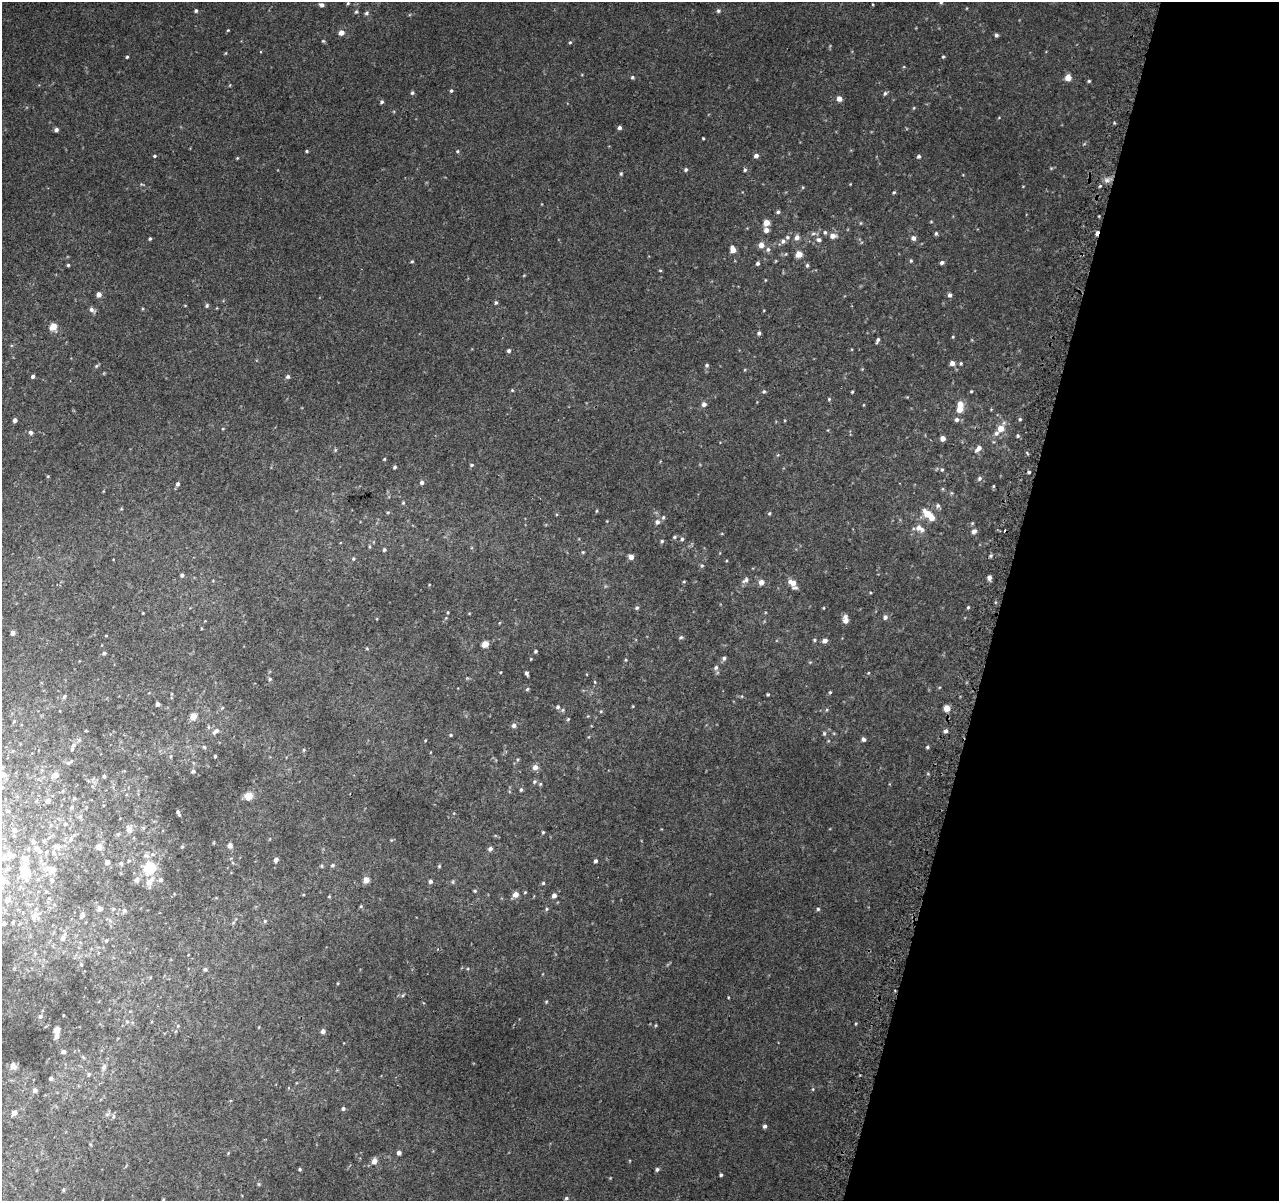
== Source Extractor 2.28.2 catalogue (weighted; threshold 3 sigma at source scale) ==
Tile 8 of 4 x 4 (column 4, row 2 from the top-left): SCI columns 3875-5151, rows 2663-3861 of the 5193 x 5391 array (HDU 1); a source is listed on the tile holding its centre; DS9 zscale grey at full resolution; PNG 1281 x 1203 px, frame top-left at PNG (2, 2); no overlay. Shown black and unused: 22% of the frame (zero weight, under 2 of 3 exposures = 3% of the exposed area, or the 3 px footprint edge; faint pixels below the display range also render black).
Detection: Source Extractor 2.28.2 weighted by HDU 2 'WHT'; one run over the whole footprint, this tile lists its part. Background 0.00843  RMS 0.0068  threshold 0.0307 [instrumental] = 3 sigma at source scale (4.5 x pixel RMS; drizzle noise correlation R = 1.50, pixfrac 1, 0.0396/0.0396 arcsec/px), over >= 5 px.
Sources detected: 339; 2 too faint to see at this stretch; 2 cosmic-ray / hot-pixel residue — not listed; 13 inside a brighter listed object's ellipse — not listed separately; the other 322 listed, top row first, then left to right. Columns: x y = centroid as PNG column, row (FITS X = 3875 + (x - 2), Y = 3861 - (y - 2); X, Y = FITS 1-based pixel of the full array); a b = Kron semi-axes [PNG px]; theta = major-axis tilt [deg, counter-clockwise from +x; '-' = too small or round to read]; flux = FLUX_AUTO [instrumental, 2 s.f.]
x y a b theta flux
941 2 5 4 - 1
348 3 5 4 - 0.82
872 4 4 3 - 0.51
322 5 5 4 - 1.9
196 11 5 4 - 1.2
718 11 5 5 - 1.3
356 12 6 5 - 1.1
366 13 6 6 - 1.4
228 30 4 3 - 0.59
341 33 5 5 - 5.1
996 35 4 4 - 1.5
323 41 4 4 - 0.75
570 42 5 4 - 0.84
226 53 5 3 - 0.55
127 57 4 3 - 0.81
943 57 5 4 - 0.76
632 77 5 5 - 1
1068 78 8 7 - 4.6
1089 81 5 4 - 0.83
230 85 5 3 - 0.46
451 91 5 4 - 1
412 93 5 5 - 1.1
885 93 7 5 40 1.3
839 99 5 5 - 3.8
382 102 4 4 - 1.3
914 108 4 4 - 0.64
619 128 5 4 - 1.7
56 130 4 4 - 2.2
703 138 3 3 - 0.67
1084 144 6 3 19 0.8
307 151 3 3 - 0.74
457 151 5 4 - 0.77
154 156 5 4 - 0.89
756 156 5 4 - 2.5
919 156 5 4 - 1.3
237 158 4 3 - 0.57
1051 168 5 4 - 0.76
686 170 5 4 - 1.3
745 170 5 4 - 1
621 174 5 4 - 0.89
1107 180 9 7 -1 2.9
141 184 7 4 -26 0.76
850 184 3 3 - 0.46
1100 186 4 4 - 0.82
803 187 5 3 - 0.58
894 192 5 4 - 0.85
778 212 5 4 - 1.3
931 222 5 3 - 0.53
766 223 5 5 - 8.4
861 223 5 3 - 0.62
766 230 5 5 - 3
825 232 6 5 - 1.2
813 233 8 5 -3 1.5
936 233 5 4 - 1.1
833 236 7 6 - 4
797 237 6 6 - 3.1
913 238 5 5 - 2.6
150 239 4 4 - 0.9
818 240 7 6 - 1.9
783 241 7 6 - 1.9
761 245 6 6 - 4.1
733 249 5 5 - 6.6
768 249 7 5 75 1.7
786 254 5 4 - 0.71
799 254 5 5 - 8.8
412 261 4 4 - 0.78
776 261 5 3 - 0.53
911 261 5 4 - 0.89
758 263 5 4 - 1.5
942 263 5 4 - 1.6
68 265 4 4 - 0.82
807 265 5 4 - 1.2
660 270 5 3 - 0.62
524 275 5 3 - 0.54
765 280 4 3 - 0.43
99 294 5 4 - 4.1
950 295 5 5 - 1.9
496 303 4 4 - 1.2
185 305 4 3 - 0.48
207 305 6 4 61 1.1
92 310 9 5 -39 2.3
53 327 5 5 - 12
759 333 5 5 - 1.4
953 337 4 3 - 0.6
878 340 5 3 - 1.5
509 351 4 4 - 1.5
952 363 5 4 - 3.6
961 363 5 3 - 0.79
707 365 5 5 - 1.2
97 366 8 4 37 1
33 376 4 3 - 1.7
288 377 5 5 - 1.7
512 390 5 4 - 0.71
764 391 5 5 - 1.1
971 391 4 3 - 0.72
852 392 4 3 - 0.69
829 399 4 4 - 0.78
704 404 5 5 - 2.8
863 405 4 2 - 0.44
960 409 6 5 - 6.6
991 409 4 3 - 0.54
1020 419 5 4 - 0.95
15 420 4 4 - 2.1
957 420 6 6 - 2.1
1001 428 9 6 59 8.7
31 432 6 5 - 1.6
1018 436 5 5 - 1.1
943 438 5 5 - 3.8
978 449 11 6 43 3.6
335 450 5 5 - 0.87
1027 453 6 3 -54 0.7
384 459 4 3 - 0.63
471 465 5 4 - 0.91
395 467 4 3 - 1.2
942 470 5 4 - 1
1029 472 3 3 - 1.1
48 476 4 3 - 0.6
979 478 6 5 - 1.6
422 482 5 4 - 1.7
178 484 6 5 - 1.6
993 486 4 4 - 0.7
943 489 6 4 -90 0.79
951 493 6 4 -90 0.78
403 503 5 4 - 0.77
938 506 7 6 - 1.7
596 511 5 3 - 0.65
388 512 5 4 - 0.83
769 513 5 4 - 0.8
928 514 9 6 -46 13
663 517 7 4 63 1.2
657 522 7 6 - 2.1
920 528 12 7 -28 4.8
974 531 7 6 - 2.3
674 537 6 4 18 1.1
682 539 5 5 - 1.2
662 541 4 4 - 1
369 546 5 3 - 0.78
384 550 5 4 - 1.2
583 552 4 3 - 0.71
991 556 5 4 - 0.98
631 557 5 4 - 4
353 559 6 5 - 1.1
702 566 6 5 - 1.1
182 575 4 4 - 1.4
989 578 5 4 - 2.8
213 580 4 3 - 0.49
745 580 10 6 44 2.3
684 581 4 4 - 0.72
761 582 5 5 - 4.2
792 583 11 6 -34 5.1
968 607 4 3 - 0.81
637 608 5 5 - 1.3
824 608 4 3 - 0.47
448 612 4 3 - 0.61
143 613 3 3 - 0.46
885 617 5 5 - 2.1
846 621 7 6 - 2.9
201 628 5 3 - 0.52
13 633 4 4 - 2.7
106 636 4 3 - 0.46
681 637 6 4 24 1.1
814 640 5 4 - 0.81
825 641 5 5 - 2.9
485 644 5 4 - 9.8
367 649 5 3 - 0.66
536 651 3 3 - 1
104 653 4 4 - 1.4
724 658 6 5 - 1.6
531 659 3 3 - 0.47
626 660 4 4 - 0.66
716 668 7 6 - 1.9
501 672 4 3 - 0.41
527 673 4 3 - 1.4
868 673 4 3 - 0.58
270 679 5 4 - 1.1
595 682 5 3 - 0.61
527 689 5 4 - 0.96
830 692 4 4 - 0.71
768 694 4 3 - 0.71
742 696 5 3 - 0.6
64 697 5 4 - 1.3
158 704 4 4 - 2.2
633 706 4 3 - 0.5
558 707 5 5 - 1.4
222 708 6 4 45 0.79
947 708 5 5 - 7.3
563 710 6 5 - 1.1
826 710 5 3 - 0.7
601 711 5 4 - 0.73
193 716 5 5 - 9.7
588 716 4 3 - 0.53
568 719 5 3 - 0.7
14 721 5 3 - 0.64
514 725 5 5 - 2.5
209 727 6 4 90 0.99
86 731 4 3 - 0.51
216 731 11 6 37 3.1
946 731 5 4 - 1.8
824 733 6 5 - 1
451 735 5 4 - 0.78
863 739 5 5 - 1.7
425 740 4 3 - 0.51
73 745 8 5 68 1.8
204 747 5 5 - 0.95
927 747 4 3 - 0.94
304 750 5 4 - 0.83
171 756 7 4 -83 0.93
215 756 3 3 - 0.85
518 759 6 3 71 0.81
69 762 11 5 26 1.5
535 767 6 5 - 4.2
193 771 5 5 - 1.9
3 775 7 6 - 4.7
55 775 11 8 29 4.1
104 776 4 4 - 1.3
534 782 6 6 - 1.3
540 784 5 5 - 0.84
2 787 5 5 - 1
521 790 5 5 - 1.1
63 791 6 4 88 0.8
249 796 5 5 - 15
74 798 5 5 - 1.2
48 800 7 6 - 3.3
71 807 7 5 68 1.2
7 811 7 6 - 1.8
178 812 6 3 -65 1.4
80 817 7 5 88 1.5
65 824 7 5 3 1.5
143 828 5 5 - 0.94
129 829 10 8 -64 3.4
15 830 8 7 - 3.2
543 832 3 3 - 0.75
118 834 5 5 - 0.86
71 839 8 6 58 2.6
391 840 4 4 - 0.62
44 841 7 5 73 1.5
230 845 5 4 - 4
57 847 12 8 -5 3.8
99 847 6 5 - 4.4
182 847 5 5 - 0.76
36 848 10 8 -46 4
490 849 6 6 - 2.1
146 856 11 7 -17 3.1
4 857 10 8 43 4.9
25 858 13 8 -24 4.5
276 859 5 4 - 2.7
596 861 4 4 - 1.6
107 862 4 4 - 3.4
121 863 6 5 - 1.1
333 865 6 5 - 1.4
322 866 5 4 - 0.87
439 866 5 4 - 0.78
150 868 11 10 - 26
7 870 10 5 11 1.7
52 870 11 9 41 4.8
25 872 11 8 -78 24
52 880 6 5 - 1.7
136 880 9 8 - 2.4
160 880 7 6 - 1.8
366 880 5 4 - 8
2 881 8 7 - 7.8
430 881 5 5 - 1.7
149 882 10 6 65 7.3
453 882 7 4 82 0.84
543 883 5 4 - 0.94
475 891 5 4 - 0.88
525 892 4 4 - 0.67
515 895 6 5 - 5.5
554 895 5 5 - 3
329 896 4 4 - 0.67
7 900 6 5 - 4.7
361 906 5 4 - 0.82
100 909 5 5 - 4
113 909 6 4 45 0.84
547 909 5 4 - 0.95
818 909 5 5 - 1
124 911 8 6 54 1.8
82 915 8 7 - 2.1
35 916 20 9 36 6.5
265 921 5 5 - 0.97
13 922 5 3 - 0.94
4 923 6 5 - 1.1
63 938 11 6 67 3.7
106 940 6 5 - 1.3
81 964 6 4 -68 1
205 969 6 5 - 1.2
403 995 5 4 - 0.82
546 1002 4 4 - 0.69
63 1015 3 2 - 0.48
40 1016 7 6 - 1.8
127 1022 5 5 - 1
856 1023 5 3 - 0.63
656 1025 4 4 - 0.68
178 1026 5 3 - 0.69
259 1027 4 3 - 0.44
56 1030 5 4 - 9.9
323 1031 5 4 - 2.5
56 1036 5 4 - 2.8
63 1052 5 4 - 2.3
83 1057 5 4 - 0.73
13 1066 9 7 -66 3.2
104 1067 8 6 60 2.2
88 1074 6 5 - 1.1
51 1078 4 4 - 1.6
296 1083 4 3 - 0.49
813 1089 5 4 - 0.73
35 1090 5 5 - 2.3
343 1109 5 5 - 1.4
14 1113 5 4 - 3.8
113 1116 6 5 - 1.2
765 1126 4 4 - 1.7
90 1144 5 4 - 0.64
228 1153 4 4 - 0.64
399 1153 4 4 - 2.5
374 1161 7 6 - 4.4
300 1169 4 4 - 0.95
657 1169 5 4 - 1.5
721 1175 3 3 - 1
258 1184 6 4 -70 0.82
63 1190 5 4 - 0.81
566 1198 5 5 - 1.2
163 1199 5 4 - 0.68
Isophote crosses this tile's border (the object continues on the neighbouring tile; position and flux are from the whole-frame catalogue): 4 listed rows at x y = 941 2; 3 775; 2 787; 2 881